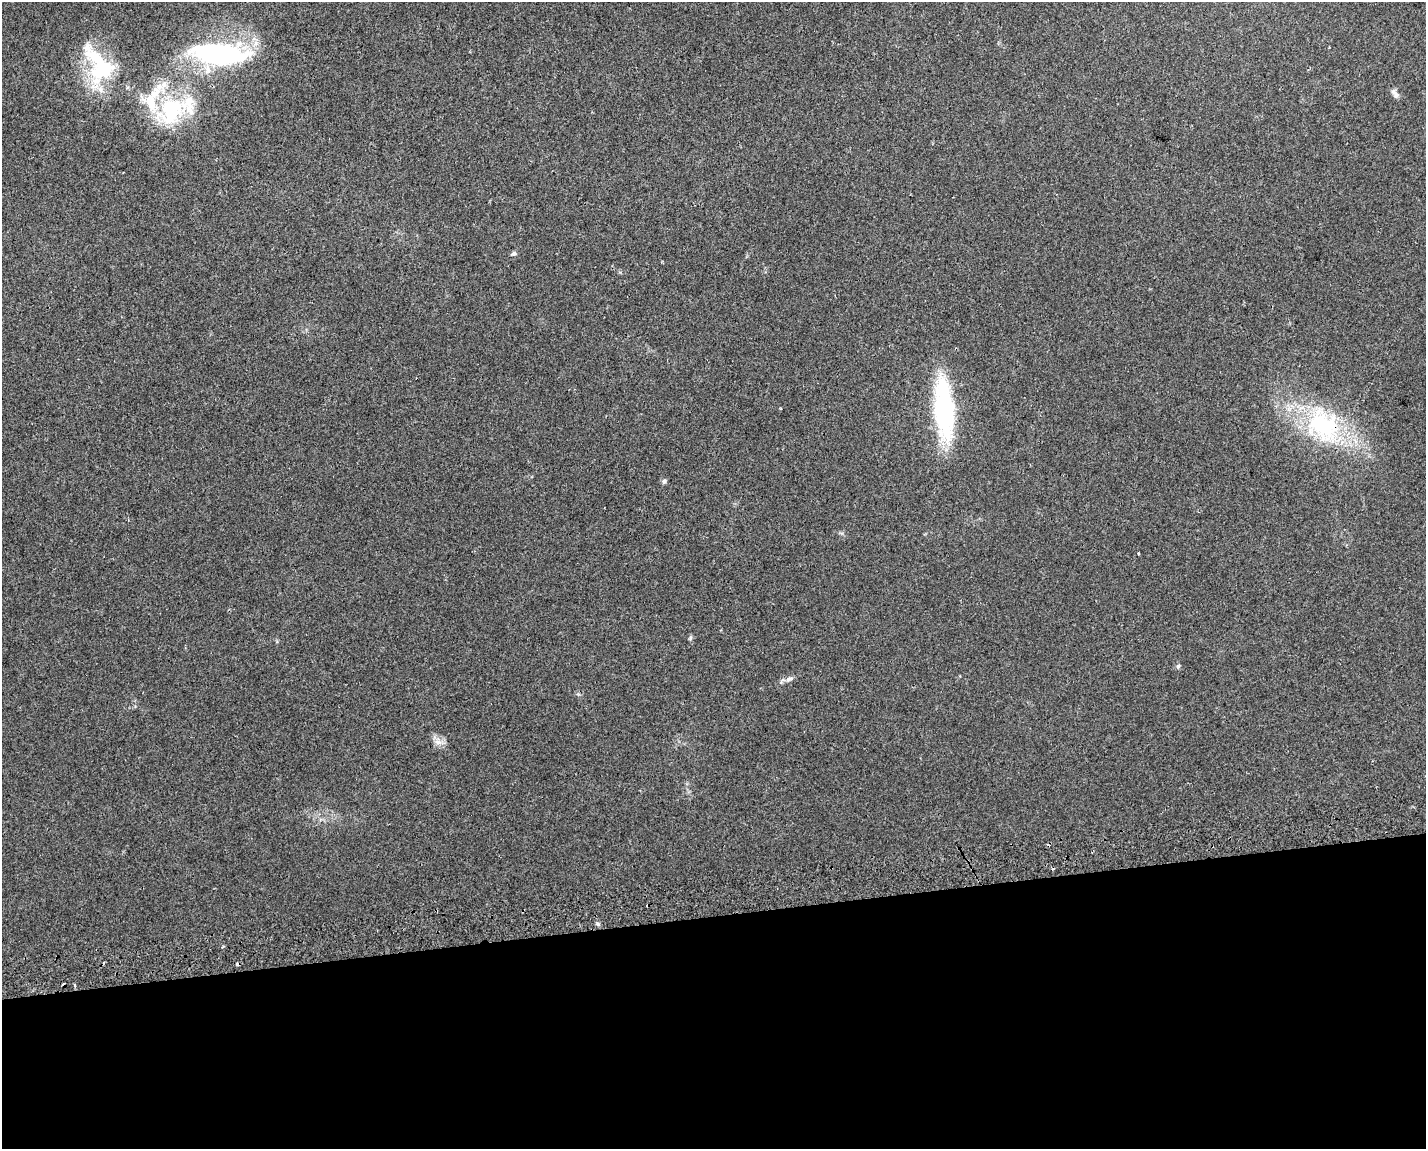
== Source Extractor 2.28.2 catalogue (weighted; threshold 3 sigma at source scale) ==
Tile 11 of 3 x 4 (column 2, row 4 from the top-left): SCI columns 1480-2903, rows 45-1191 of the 4425 x 4678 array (HDU 1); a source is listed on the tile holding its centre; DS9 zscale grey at full resolution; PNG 1428 x 1151 px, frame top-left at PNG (2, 2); no overlay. Shown black and unused: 20% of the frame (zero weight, under 2 of 3 exposures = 4% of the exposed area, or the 3 px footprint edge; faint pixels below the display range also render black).
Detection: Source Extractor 2.28.2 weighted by HDU 2 'WHT'; one run over the whole footprint, this tile lists its part. Background 0.0226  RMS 0.0048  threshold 0.0215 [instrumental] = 3 sigma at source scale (4.5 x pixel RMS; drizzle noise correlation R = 1.50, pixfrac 1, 0.0396/0.0396 arcsec/px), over >= 5 px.
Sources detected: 26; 2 inside a brighter object's white glare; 4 cosmic-ray / hot-pixel residue — not listed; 5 inside a brighter listed object's ellipse — not listed separately; the other 15 listed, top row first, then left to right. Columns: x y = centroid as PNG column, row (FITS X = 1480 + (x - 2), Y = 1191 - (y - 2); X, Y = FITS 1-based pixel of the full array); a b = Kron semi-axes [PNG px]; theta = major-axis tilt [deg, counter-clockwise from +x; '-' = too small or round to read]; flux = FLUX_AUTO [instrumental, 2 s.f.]
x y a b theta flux
220 55 71 26 -5 76
101 70 38 24 17 29
1395 94 14 6 -59 2
171 110 47 35 44 43
514 253 7 6 - 1
945 410 54 16 -85 80
1323 426 55 41 -50 61
664 481 6 5 - 1.4
1138 554 3 3 - 1.7
690 638 7 4 71 0.72
1178 666 6 5 - 0.93
789 679 11 7 27 2.1
438 742 12 9 -34 3.2
598 924 6 4 -71 0.81
75 985 3 3 - 2.6
Overlapping masked pixels (flux is a lower limit): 1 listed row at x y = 1323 426